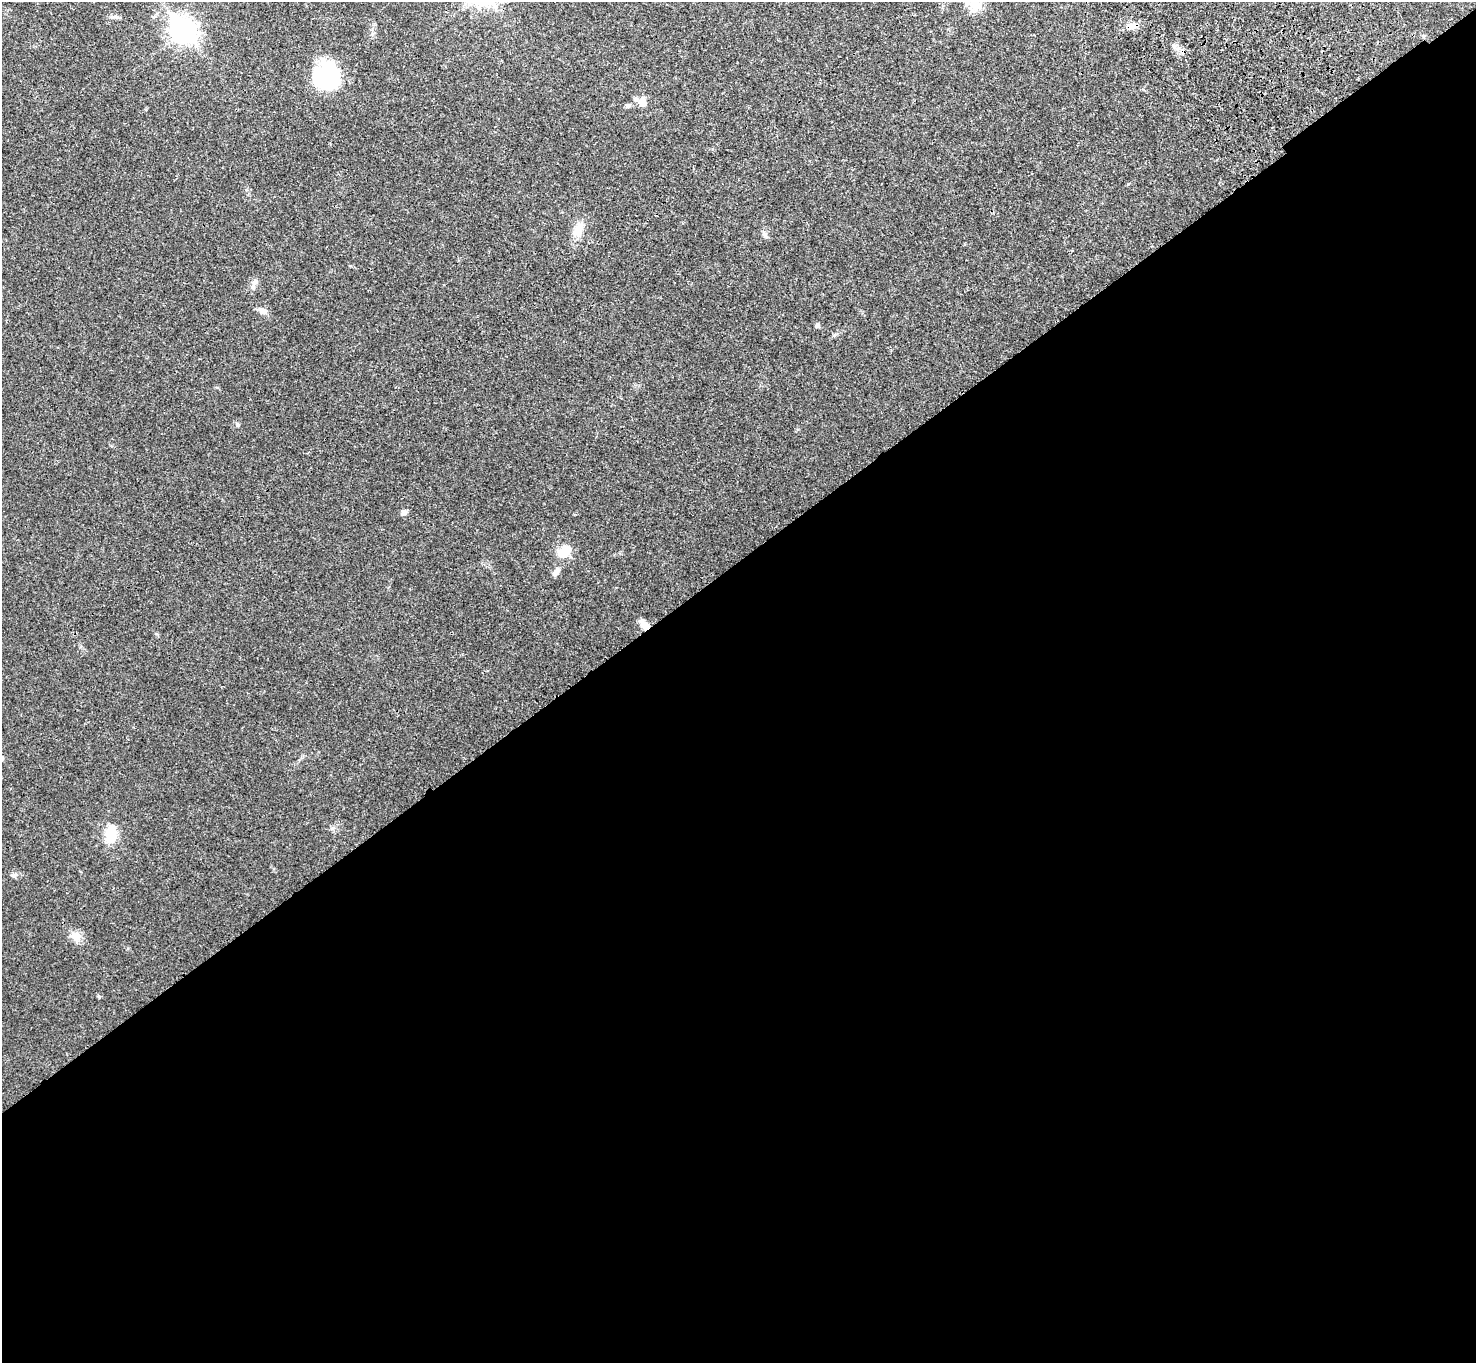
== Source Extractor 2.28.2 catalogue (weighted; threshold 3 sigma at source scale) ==
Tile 15 of 4 x 4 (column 3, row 4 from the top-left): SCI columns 3046-4519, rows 243-1603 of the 6094 x 6064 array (HDU 1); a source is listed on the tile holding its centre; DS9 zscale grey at full resolution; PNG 1478 x 1365 px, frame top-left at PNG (2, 2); no overlay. Shown black and unused: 59% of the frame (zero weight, under 3 of 4 exposures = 6% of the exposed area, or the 3 px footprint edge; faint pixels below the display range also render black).
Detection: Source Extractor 2.28.2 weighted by HDU 2 'WHT'; one run over the whole footprint, this tile lists its part. Background 0.0342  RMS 0.0039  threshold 0.0175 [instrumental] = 3 sigma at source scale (4.5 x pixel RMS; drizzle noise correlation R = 1.50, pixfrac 1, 0.05/0.05 arcsec/px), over >= 5 px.
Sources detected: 22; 1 inside a brighter object's white glare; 2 cosmic-ray / hot-pixel residue — not listed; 1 inside a brighter listed object's ellipse — not listed separately; the other 18 listed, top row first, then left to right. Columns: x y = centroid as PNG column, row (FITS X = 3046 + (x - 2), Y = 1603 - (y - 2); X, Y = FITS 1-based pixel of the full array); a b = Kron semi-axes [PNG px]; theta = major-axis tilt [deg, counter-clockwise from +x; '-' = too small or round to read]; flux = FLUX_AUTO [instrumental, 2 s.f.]
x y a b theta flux
976 4 18 15 10 6.1
183 30 11 8 -50 300
326 76 31 28 60 26
642 102 10 8 -75 3.5
628 106 6 5 - 0.7
578 230 17 11 61 4.7
765 234 10 5 -59 1
255 282 8 7 - 1.4
263 310 12 6 -37 1.5
817 326 6 6 - 0.86
237 425 5 5 - 0.74
403 512 7 6 - 1.6
564 552 17 11 35 6.6
556 572 15 6 53 1.7
644 625 13 7 -55 3
111 834 20 16 71 7
14 875 6 5 - 0.74
76 936 14 12 -32 3.4
Overlapping masked pixels (flux is a lower limit): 1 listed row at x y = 644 625
Isophote crosses this tile's border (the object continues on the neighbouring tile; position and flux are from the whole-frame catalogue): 1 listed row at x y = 976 4
Unlisted compact peaks at least as high as the median listed source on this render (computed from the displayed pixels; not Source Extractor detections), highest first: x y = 99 997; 834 335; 1128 184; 156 634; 798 429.